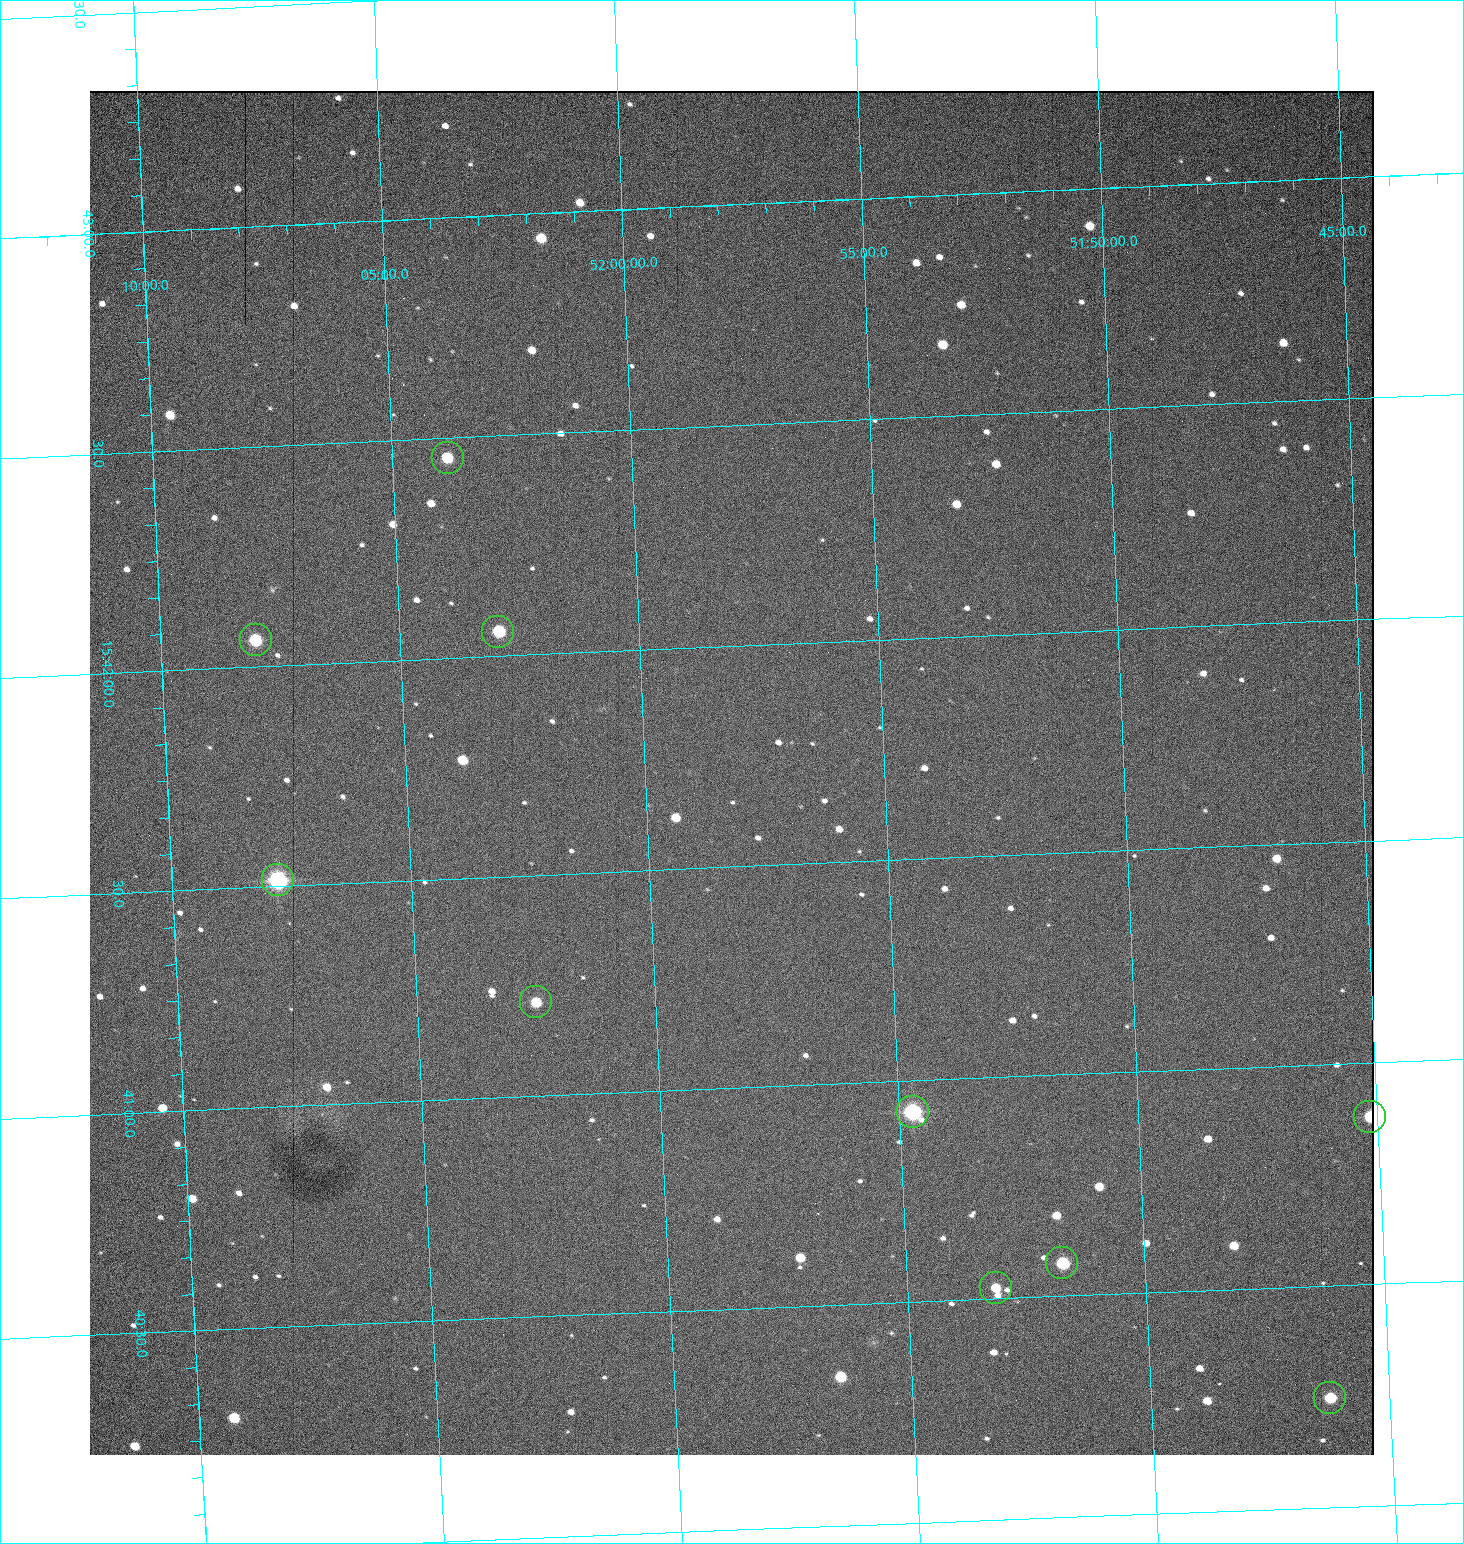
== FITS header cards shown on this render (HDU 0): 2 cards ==
NAXIS1  =                 1284 / length of data axis 1
NAXIS2  =                 1364 / length of data axis 2

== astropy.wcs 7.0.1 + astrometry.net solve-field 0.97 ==
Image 1284 x 1364 px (HDU 0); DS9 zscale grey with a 90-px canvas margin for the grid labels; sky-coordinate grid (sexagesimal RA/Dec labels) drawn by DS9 from the SOLVED WCS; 10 Tycho-2 reference stars matched to detected sources circled (green)
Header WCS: RA---TAN/DEC--TAN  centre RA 15:41:43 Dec +51:58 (235.43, +51.97 deg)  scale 1.26 arcsec/px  FOV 26.9' x 28.5'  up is +93 deg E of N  parity flipped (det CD > 0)
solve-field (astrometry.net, Tycho-2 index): VERIFIED the header's WCS against the Tycho-2 star catalogue (10 matches, 0 conflicts) and refined it, rather than solving blind
Solved WCS: RA---TAN-SIP/DEC--TAN-SIP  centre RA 15:41:43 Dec +51:58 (235.43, +51.97 deg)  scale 1.26 arcsec/px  FOV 26.9' x 28.6'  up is +92 deg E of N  parity flipped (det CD > 0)
The solver's refit moves the header's centre by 1.1 arcsec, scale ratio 0.9999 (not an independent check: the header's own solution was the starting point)
Tycho-2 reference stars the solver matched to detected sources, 10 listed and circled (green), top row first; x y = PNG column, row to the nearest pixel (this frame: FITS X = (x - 90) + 1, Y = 1364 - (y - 91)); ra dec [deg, ICRS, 3 dp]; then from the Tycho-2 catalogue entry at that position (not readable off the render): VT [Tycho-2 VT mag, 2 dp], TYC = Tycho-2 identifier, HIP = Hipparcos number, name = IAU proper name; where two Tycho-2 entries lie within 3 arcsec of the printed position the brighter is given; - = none
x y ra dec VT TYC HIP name
448 458 235.614 +52.064 11.61 3489-1132-1 - -
498 632 235.514 +52.049 11.19 3489-1407-1 - -
256 640 235.515 +52.133 11.12 3489-1380-1 - -
278 880 235.378 +52.130 9.31 3489-1322-1 76850 -
536 1002 235.303 +52.042 11.52 3489-958-1 - -
913 1112 235.232 +51.912 9.59 3489-824-1 - -
1370 1117 235.219 +51.752 10.98 3489-1435-1 - -
1062 1263 235.143 +51.862 10.97 3489-1016-1 - -
996 1288 235.131 +51.886 12.29 3489-908-1 - -
1330 1398 235.062 +51.771 11.53 3489-1453-1 - -